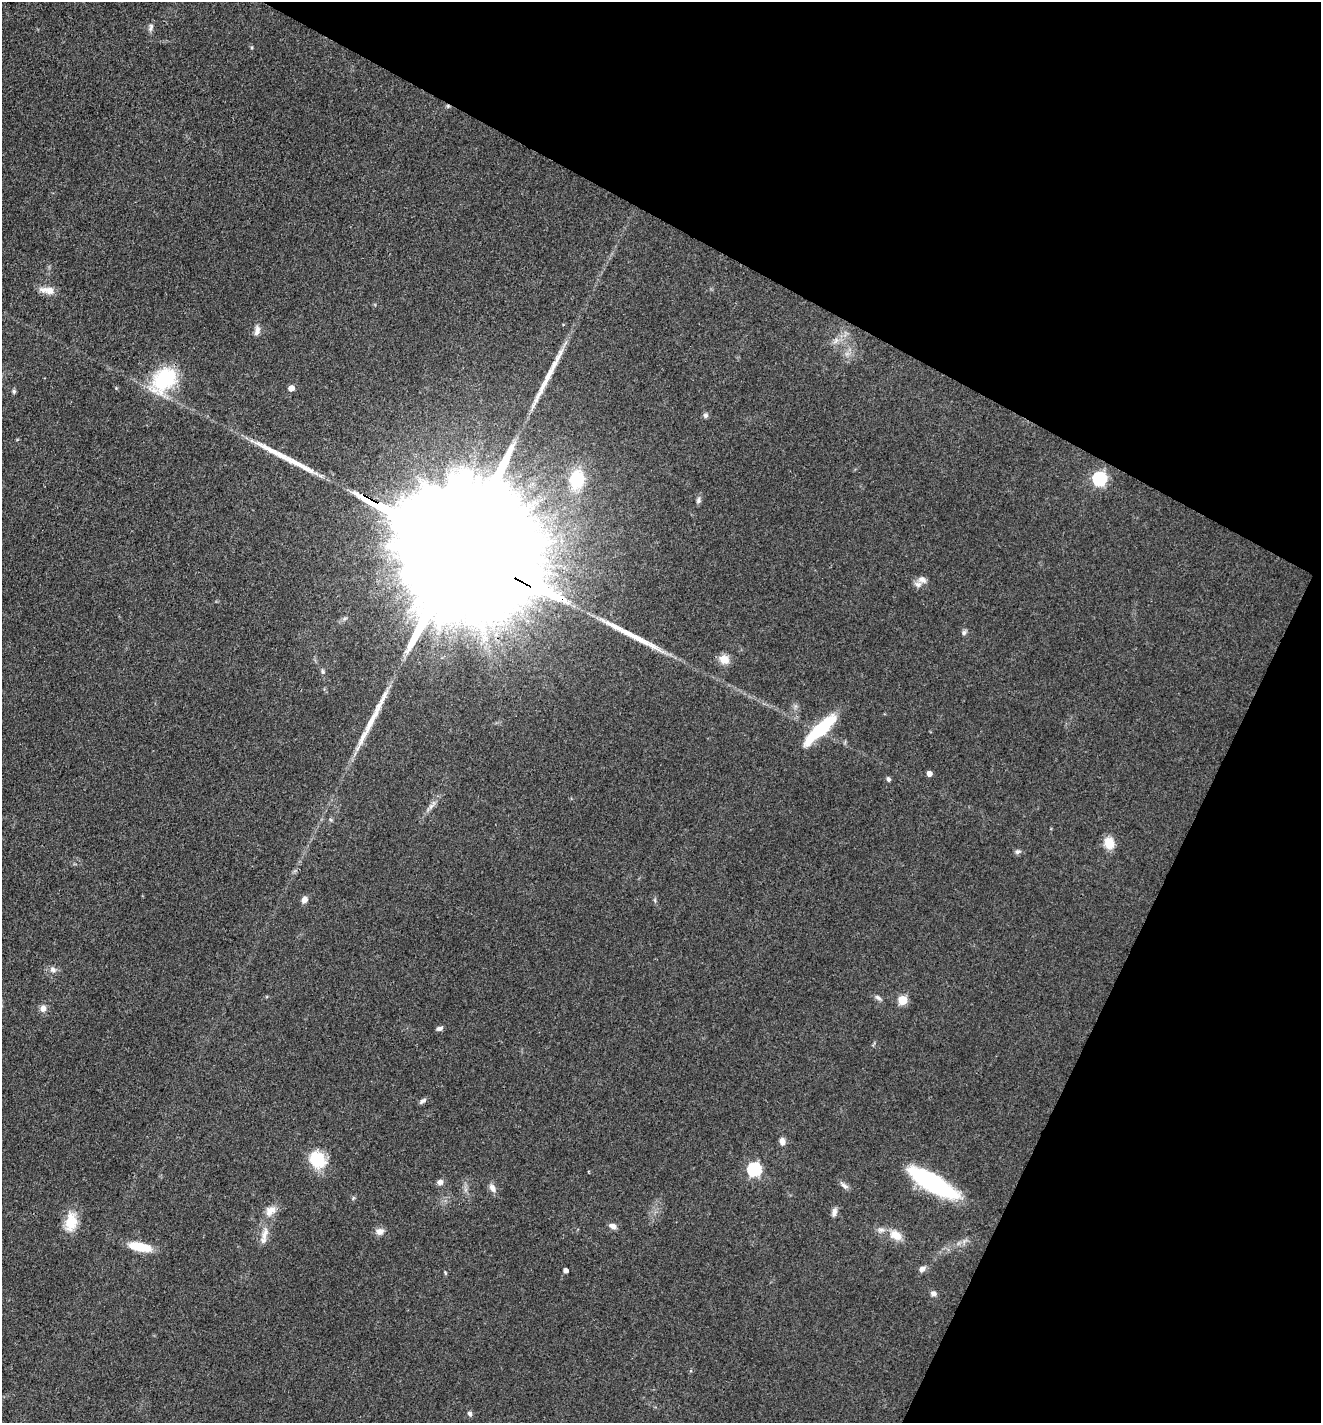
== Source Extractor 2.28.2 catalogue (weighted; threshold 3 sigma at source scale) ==
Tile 8 of 4 x 4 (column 4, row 2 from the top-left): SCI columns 4236-5554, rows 2845-4265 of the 5697 x 5687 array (HDU 1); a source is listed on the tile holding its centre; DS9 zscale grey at full resolution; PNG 1323 x 1425 px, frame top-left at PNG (2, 2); no overlay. Shown black and unused: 26% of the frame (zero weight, under 3 of 4 exposures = <1% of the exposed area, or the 3 px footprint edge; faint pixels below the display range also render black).
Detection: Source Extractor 2.28.2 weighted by HDU 2 'WHT'; one run over the whole footprint, this tile lists its part. Background 0.0853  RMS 0.0057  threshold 0.0257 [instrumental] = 3 sigma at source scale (4.5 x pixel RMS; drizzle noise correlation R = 1.50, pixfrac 1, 0.05/0.05 arcsec/px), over >= 5 px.
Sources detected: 59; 1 cosmic-ray / hot-pixel residue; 4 long thin detections or spike segments (spike, bleed or trail) — not listed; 1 inside a brighter listed object's ellipse — not listed separately; the other 53 listed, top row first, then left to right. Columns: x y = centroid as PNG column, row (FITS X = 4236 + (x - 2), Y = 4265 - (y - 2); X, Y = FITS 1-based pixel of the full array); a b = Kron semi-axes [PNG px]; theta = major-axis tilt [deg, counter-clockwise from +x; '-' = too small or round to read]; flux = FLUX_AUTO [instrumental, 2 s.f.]
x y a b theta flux
151 27 12 6 78 1.9
47 290 22 8 -9 5.7
257 330 12 7 78 3
836 341 11 5 51 2.4
164 380 31 20 45 44
291 388 5 5 - 4.6
14 391 6 5 - 1.1
706 415 7 7 - 1.4
297 464 52 7 -27 14
1099 479 6 6 - 100
577 480 16 12 78 28
698 500 8 6 76 1.7
455 545 112 25 -29 82000
922 580 12 8 -25 2.9
345 618 6 4 19 1
964 632 8 5 74 1.4
724 659 13 11 -37 5.3
323 672 7 5 -88 1.2
820 730 42 10 43 34
929 774 4 4 - 3.5
888 779 6 5 - 1.4
432 805 17 5 52 3.1
331 820 6 4 -70 0.77
1109 843 12 10 -69 9.7
1018 852 8 6 25 1.5
304 899 8 6 63 2.9
655 900 6 4 -71 0.86
53 970 9 8 - 2.6
878 998 10 5 -32 1.7
902 1000 5 5 - 25
43 1008 8 7 - 3
439 1028 8 5 13 1.8
423 1101 10 5 35 1.6
782 1141 9 6 -80 3.1
317 1160 16 13 -48 25
754 1169 6 6 - 85
440 1182 8 6 33 2.3
933 1183 48 14 -30 72
844 1186 13 5 -41 2.2
492 1188 10 7 -62 3.5
270 1211 16 11 45 6
834 1212 11 6 72 2.7
71 1222 24 14 83 13
613 1226 9 6 -24 3.2
380 1231 10 8 14 3.7
265 1234 16 7 67 4.9
896 1235 15 11 -33 7.8
140 1247 23 8 -12 17
922 1269 9 7 39 2.2
566 1271 4 4 - 2.7
445 1273 6 3 -72 0.61
933 1293 7 6 - 2
470 1414 6 5 - 1.6
Overlapping masked pixels (flux is a lower limit): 1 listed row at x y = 455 545